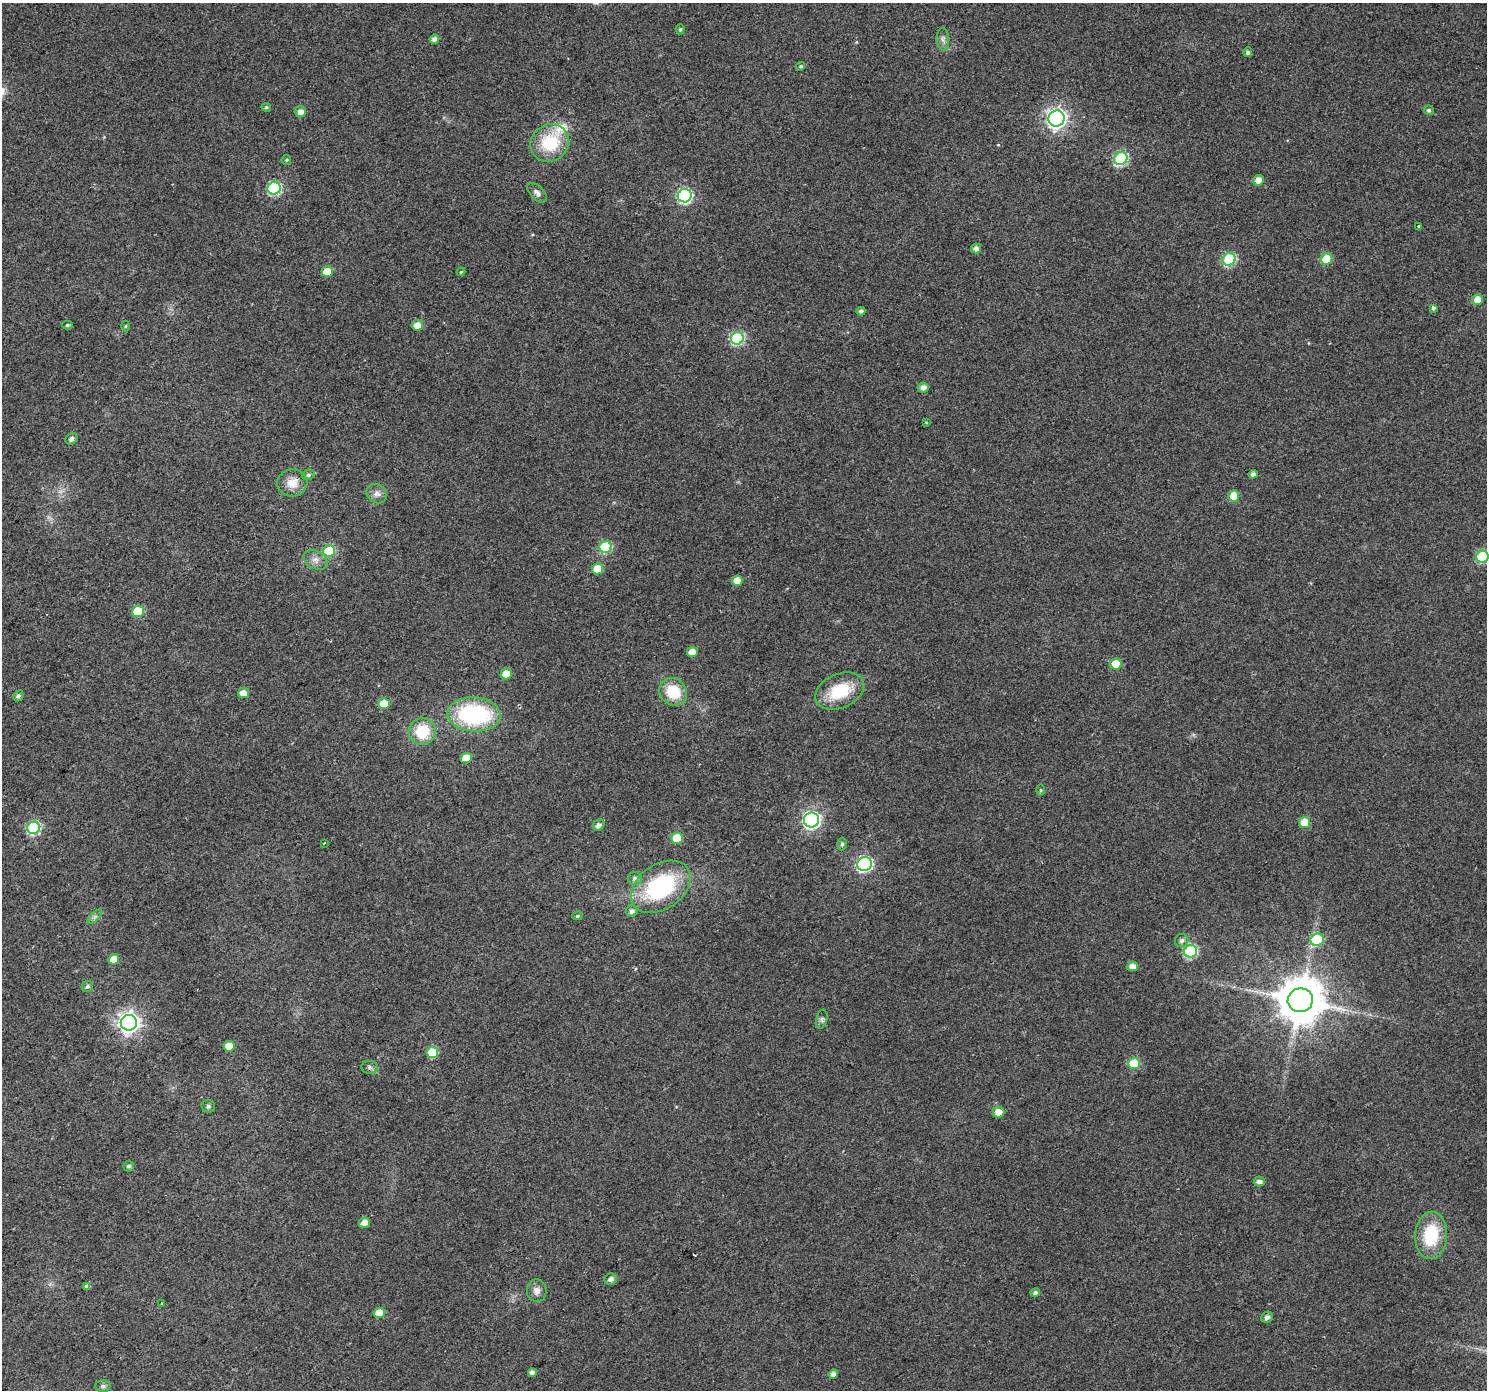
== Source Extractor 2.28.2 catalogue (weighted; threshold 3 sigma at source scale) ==
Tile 7 of 4 x 4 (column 3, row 2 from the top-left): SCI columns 2972-4456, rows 2966-4353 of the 5940 x 5867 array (HDU 1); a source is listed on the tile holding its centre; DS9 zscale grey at full resolution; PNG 1489 x 1392 px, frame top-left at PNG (2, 3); each listed source drawn as its Kron ellipse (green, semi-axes under 4 px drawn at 4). Shown black and unused: <1% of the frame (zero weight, under 2 of 3 exposures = <1% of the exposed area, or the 3 px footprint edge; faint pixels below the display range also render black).
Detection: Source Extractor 2.28.2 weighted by HDU 2 'WHT'; one run over the whole footprint, this tile lists its part. Background 0.0719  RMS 0.0077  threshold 0.0346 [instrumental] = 3 sigma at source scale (4.5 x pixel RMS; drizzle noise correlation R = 1.50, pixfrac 1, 0.0396/0.0396 arcsec/px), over >= 5 px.
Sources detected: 100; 1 cosmic-ray / hot-pixel residue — neither listed nor drawn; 1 inside a brighter listed object's ellipse — not listed separately; the other 98 listed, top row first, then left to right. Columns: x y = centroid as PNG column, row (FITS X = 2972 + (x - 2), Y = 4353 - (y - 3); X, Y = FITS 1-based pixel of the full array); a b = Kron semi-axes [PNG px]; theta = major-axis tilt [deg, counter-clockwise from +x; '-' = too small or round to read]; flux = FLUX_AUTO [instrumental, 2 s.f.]
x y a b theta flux
680 29 5 4 - 1.2
434 39 5 4 - 4.1
943 39 11 6 -85 3.1
1248 52 5 4 - 2.1
801 66 5 4 - 1.2
266 107 5 4 - 1.3
1429 110 5 5 - 2
300 112 5 5 - 5.4
1057 118 8 8 - 370
550 143 20 18 35 36
1121 159 7 6 - 86
286 160 5 4 - 1
1259 180 5 5 - 7.4
274 188 6 6 - 86
537 193 12 6 -45 3.2
685 196 7 6 - 120
1419 227 3 3 - 1.6
976 249 5 5 - 4.2
1229 259 6 6 - 72
1326 259 6 5 - 23
327 272 5 5 - 15
461 272 4 3 - 0.77
1478 300 5 5 - 10
1433 308 4 3 - 4.7
861 311 4 4 - 2.4
67 325 5 4 - 1.3
417 325 6 5 - 7.2
126 326 5 3 - 0.89
737 338 6 6 - 82
923 388 5 5 - 4.7
926 422 3 3 - 0.74
71 439 6 5 - 2.7
1253 474 4 4 - 3.4
308 475 6 5 - 1.8
292 483 15 13 5 11
377 494 10 9 - 4
1234 496 5 5 - 15
605 547 6 6 - 53
329 551 6 6 - 32
1482 557 6 6 - 59
316 560 13 9 -28 5.2
597 569 6 5 - 17
737 581 5 5 - 10
138 611 6 6 - 36
692 652 5 5 - 11
1116 664 6 5 - 16
506 674 6 5 - 14
840 691 26 17 24 34
673 692 15 13 -43 25
243 693 5 5 - 8.7
18 696 6 5 - 2
384 704 6 5 - 14
474 714 27 17 -4 93
422 731 13 13 - 26
466 758 5 5 - 12
1041 790 5 4 - 0.9
811 820 7 7 - 240
1305 822 5 5 - 16
598 825 6 5 - 3.5
34 828 6 6 - 79
677 838 6 5 - 24
324 843 3 2 - 0.57
842 844 6 5 - 1.7
864 864 7 7 - 140
635 878 7 6 - 2.7
661 887 33 22 35 86
632 911 6 6 - 3
577 916 5 4 - 1.2
95 917 9 3 45 1.8
1317 940 7 6 - 44
1182 941 7 6 - 2.5
1191 951 6 6 - 80
114 959 5 5 - 10
1133 966 5 5 - 5.9
87 986 6 5 - 1.7
1300 1000 12 12 - 3300
822 1019 10 5 77 2.2
129 1023 8 8 - 420
229 1046 5 5 - 11
432 1052 6 6 - 28
1134 1063 6 5 - 24
370 1067 8 6 -1 2
208 1106 7 6 - 1.7
998 1112 6 5 - 8.6
129 1166 5 5 - 1.8
1260 1181 5 5 - 3.3
365 1223 6 5 - 6.9
1431 1235 24 16 86 37
611 1279 6 5 - 3.3
86 1286 4 4 - 4.2
537 1291 11 10 - 5
1035 1293 5 4 - 2.4
161 1303 3 2 - 1
379 1313 5 5 - 12
1267 1317 6 5 - 3.4
532 1372 4 4 - 4.3
833 1374 5 4 - 3.7
103 1386 7 6 - 1.9
Isophote crosses this tile's border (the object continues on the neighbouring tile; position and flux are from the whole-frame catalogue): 1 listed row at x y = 1482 557